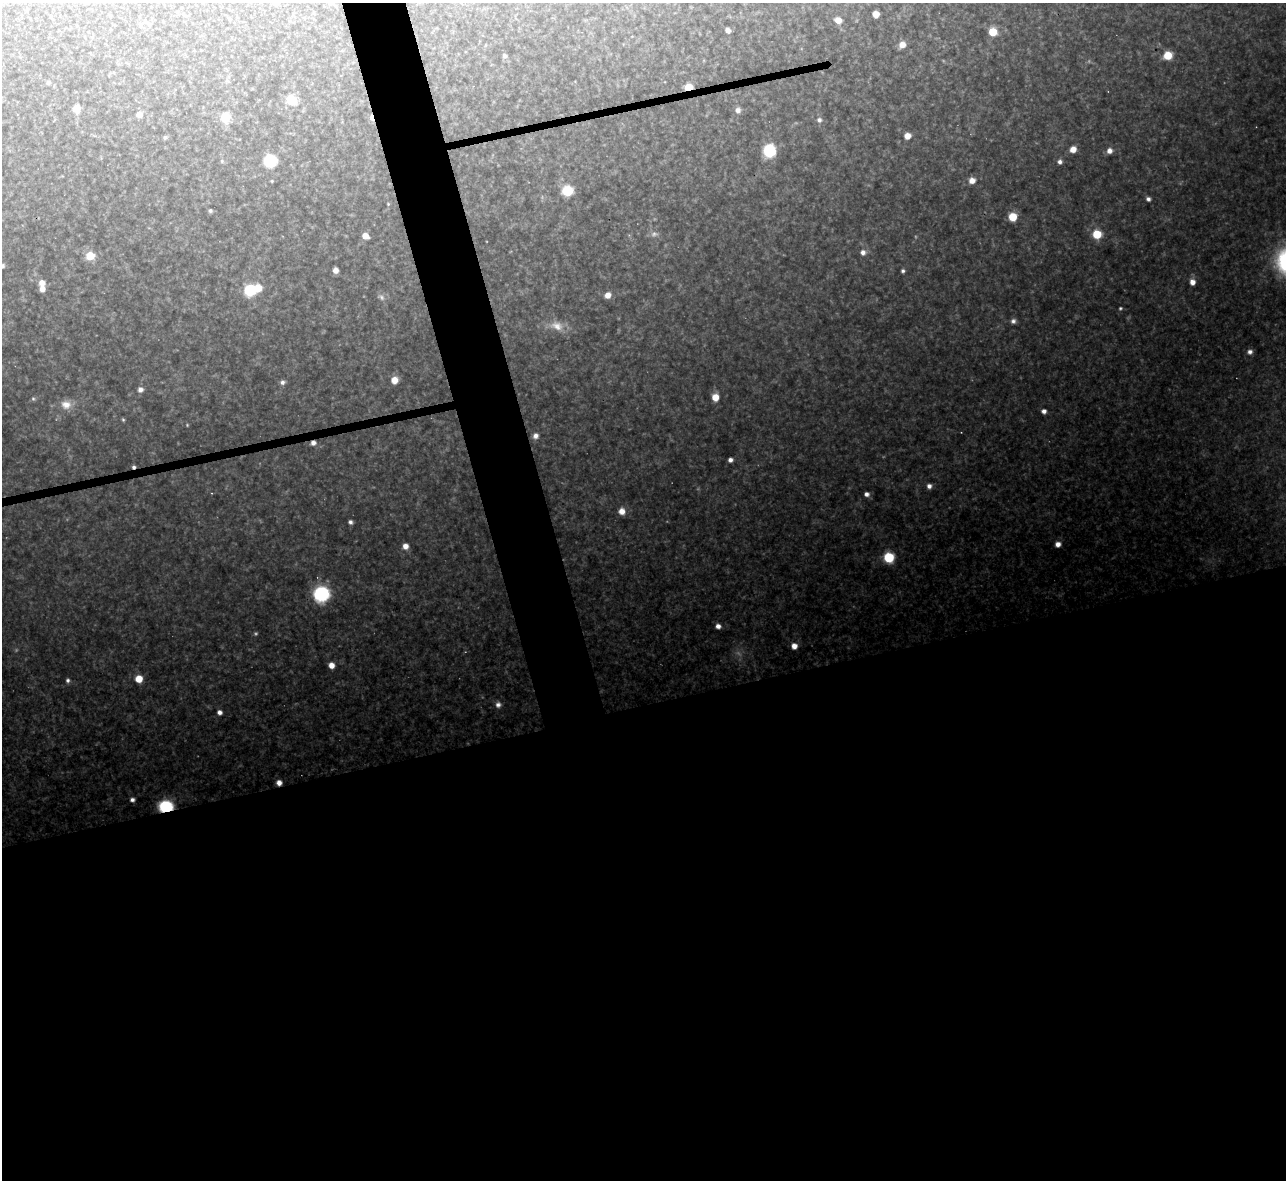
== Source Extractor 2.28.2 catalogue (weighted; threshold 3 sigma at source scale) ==
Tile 15 of 4 x 4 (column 3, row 4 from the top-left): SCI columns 2567-3850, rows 142-1319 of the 5133 x 5115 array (HDU 1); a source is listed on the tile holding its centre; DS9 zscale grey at full resolution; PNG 1288 x 1182 px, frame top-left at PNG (2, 3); no overlay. Shown black and unused: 44% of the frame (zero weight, under 3 of 4 exposures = <1% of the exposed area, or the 3 px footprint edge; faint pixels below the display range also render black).
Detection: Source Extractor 2.28.2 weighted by HDU 2 'WHT'; one run over the whole footprint, this tile lists its part. Background 0.319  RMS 0.019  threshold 0.0867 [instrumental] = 3 sigma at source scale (4.5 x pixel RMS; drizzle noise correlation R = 1.50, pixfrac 1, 0.05/0.05 arcsec/px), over >= 5 px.
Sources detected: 82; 2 too faint to see at this stretch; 1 inside a brighter object's white glare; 2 cosmic-ray / hot-pixel residue — not listed; the other 77 listed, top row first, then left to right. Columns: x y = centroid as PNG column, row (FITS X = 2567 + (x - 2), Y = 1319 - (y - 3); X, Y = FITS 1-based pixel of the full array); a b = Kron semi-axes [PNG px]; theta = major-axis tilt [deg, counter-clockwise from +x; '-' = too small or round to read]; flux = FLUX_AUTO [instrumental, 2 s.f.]
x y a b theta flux
876 14 5 5 - 21
838 20 6 5 - 20
728 30 5 4 - 8.8
993 32 6 6 - 46
902 45 7 7 - 16
1168 55 8 7 - 36
504 56 5 4 - 6.5
48 83 5 4 - 4.3
689 87 5 4 - 60
291 100 7 6 - 61
77 109 6 6 - 24
738 110 7 6 - 9.3
139 114 6 6 - 11
225 117 6 6 - 65
372 117 7 4 -82 13
819 120 6 5 - 6.2
907 136 6 5 - 18
165 138 6 4 62 3.3
1073 149 6 5 - 20
769 151 13 12 - 64
1109 151 6 6 - 12
222 161 5 5 - 2.6
270 161 8 8 - 100
1060 162 5 5 - 6.8
972 180 7 6 - 15
272 181 3 3 - 1.9
567 191 7 6 - 96
1148 199 6 5 - 6
388 204 4 4 - 1.9
210 211 4 4 - 3.7
1013 217 6 6 - 45
654 234 10 7 7 7.5
1097 234 7 7 - 58
365 236 6 5 - 16
863 252 6 6 - 9.4
90 256 7 7 - 40
2 266 5 5 - 4.8
335 270 5 4 - 13
903 271 4 4 - 4.4
1192 282 6 5 - 16
42 283 7 6 - 14
42 289 6 5 - 13
250 290 8 7 - 100
608 295 6 6 - 17
381 297 10 6 -43 6.6
1120 308 5 4 - 2.8
1013 321 6 6 - 6.5
557 326 20 12 -18 27
1250 352 6 6 - 7.9
394 380 6 6 - 24
282 382 7 6 - 6.4
140 389 6 6 - 8.7
715 397 6 6 - 29
33 399 6 5 - 3.1
66 405 14 12 -9 22
1044 411 5 4 - 9.9
123 420 5 4 - 2.6
535 436 7 6 - 11
730 460 4 4 - 7.6
929 486 6 6 - 9.2
866 494 6 5 - 8
622 511 7 6 - 18
350 522 4 4 - 5.8
1058 544 6 5 - 12
405 546 6 6 - 15
889 557 7 6 - 100
321 594 12 11 - 170
718 626 5 5 - 11
794 646 5 5 - 15
331 665 5 5 - 18
139 679 6 6 - 36
68 680 6 5 - 4.9
498 705 7 7 - 8.3
219 712 5 5 - 9.1
279 783 5 5 - 13
132 800 5 4 - 6.8
166 806 9 7 3 160
Overlapping masked pixels (flux is a lower limit): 4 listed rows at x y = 689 87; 372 117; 279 783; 166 806
Isophote crosses this tile's border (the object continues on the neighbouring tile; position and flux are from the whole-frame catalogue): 1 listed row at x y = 2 266